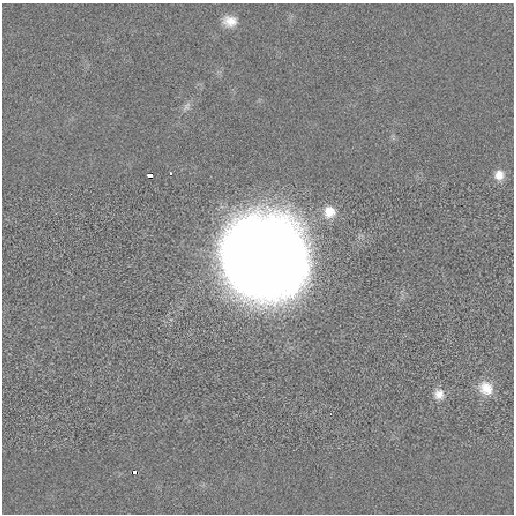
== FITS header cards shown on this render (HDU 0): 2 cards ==
NAXIS1  =                  512 / length of data axis 1
NAXIS2  =                  512 / length of data axis 2

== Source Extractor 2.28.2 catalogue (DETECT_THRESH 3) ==
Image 512 x 512 px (HDU 0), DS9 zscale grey, 1 PNG px = 1 image px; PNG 516 x 516 px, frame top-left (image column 1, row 512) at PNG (2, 3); no overlay
Background -1.13e-04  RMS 0.0037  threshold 0.0111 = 3 sigma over >= 5 px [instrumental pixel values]
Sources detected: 10; all 10 listed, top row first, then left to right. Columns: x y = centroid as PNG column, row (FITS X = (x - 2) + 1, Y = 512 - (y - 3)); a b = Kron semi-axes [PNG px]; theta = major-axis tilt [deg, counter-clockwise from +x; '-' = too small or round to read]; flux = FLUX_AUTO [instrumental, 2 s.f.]
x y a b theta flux
230 21 16 12 -7 3.5
187 106 14 8 51 1.3
170 173 2 2 - 0.24
499 175 12 12 - 3
150 176 5 4 - 1.7
330 212 15 14 - 4.4
263 258 71 67 -47 440
486 388 19 17 -40 5.1
439 394 13 13 - 2.6
134 472 4 3 - 0.88